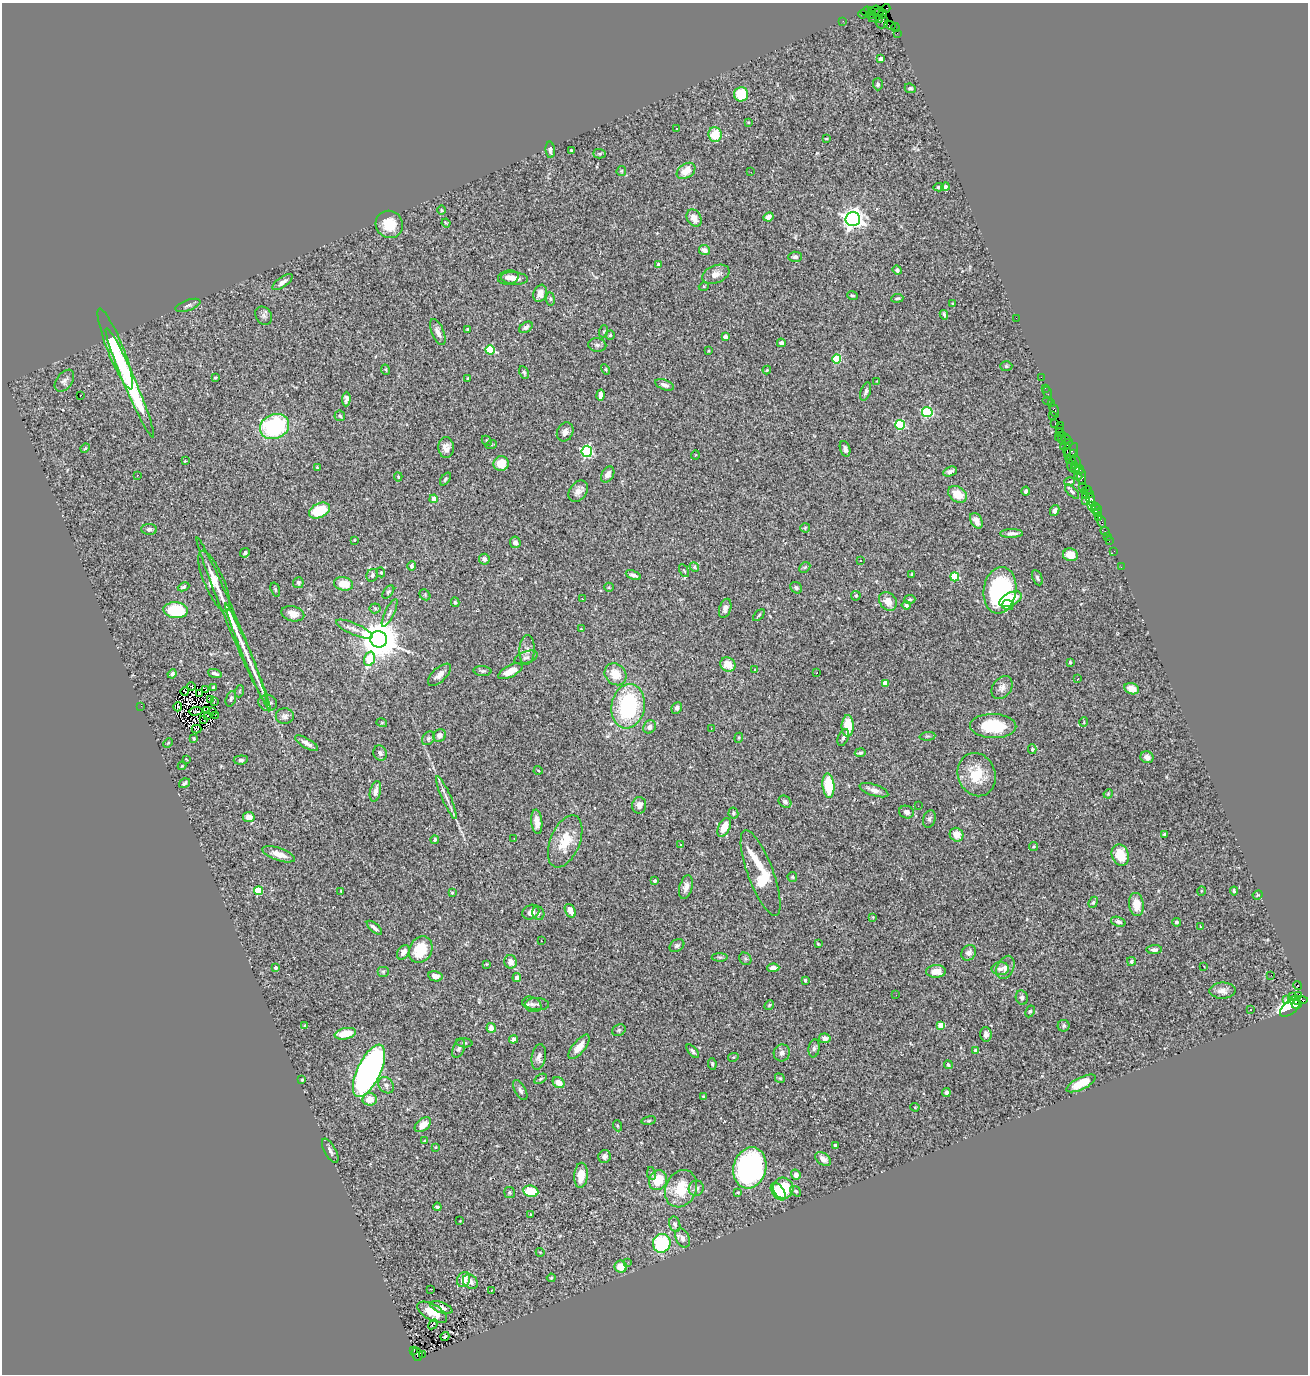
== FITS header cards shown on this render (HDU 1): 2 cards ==
NAXIS1  =                 1306
NAXIS2  =                 1372

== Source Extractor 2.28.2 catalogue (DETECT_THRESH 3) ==
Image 1306 x 1372 px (HDU 1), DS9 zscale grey, 1 PNG px = 1 image px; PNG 1310 x 1376 px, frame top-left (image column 1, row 1372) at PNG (2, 3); each listed source drawn as its Kron ellipse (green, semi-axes under 4 px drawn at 4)
Background 1.38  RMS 0.057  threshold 0.171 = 3 sigma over >= 5 px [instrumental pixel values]
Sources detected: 424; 4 with non-positive FLUX_AUTO (blend fragments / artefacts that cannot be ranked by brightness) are neither listed nor drawn; the other 420 listed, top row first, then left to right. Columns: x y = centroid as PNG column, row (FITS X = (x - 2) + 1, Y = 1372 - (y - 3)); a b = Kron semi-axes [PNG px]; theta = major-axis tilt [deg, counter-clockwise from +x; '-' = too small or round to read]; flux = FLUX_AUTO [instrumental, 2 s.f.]
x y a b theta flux
886 9 4 2 - 60
876 10 4 2 - 130
866 11 5 3 - 200
871 11 3 3 - 66
863 14 4 2 - 97
883 14 4 3 - 130
871 15 4 3 - 170
876 15 9 5 43 450
879 19 4 2 - 170
843 21 2 2 - 21
882 21 7 6 - 430
890 25 6 4 -28 160
895 28 4 2 - 50
897 33 2 2 - 19
880 59 4 4 - 22
878 84 6 5 - 7.6
910 88 6 4 -22 6.6
741 94 7 7 - 110
748 122 3 2 - 3
676 128 3 2 - 4.8
715 135 7 6 - 89
826 139 4 2 - 3.5
550 150 8 4 -86 12
571 150 3 3 - 3.7
599 154 6 4 -1 5.4
621 171 5 4 - 4.6
686 171 10 7 34 53
751 172 2 2 - 47
938 187 5 4 - 6.3
945 187 4 4 - 14
441 210 5 3 - 3.4
769 217 5 4 - 19
694 218 9 7 -60 34
853 219 7 7 - 2500
446 223 4 2 - 3.5
389 224 14 13 - 79
704 250 6 5 - 22
795 257 7 5 2 8.4
658 265 4 3 - 17
897 270 5 4 - 9.4
716 274 14 8 21 29
508 277 10 7 9 20
514 278 13 6 -5 25
283 282 12 5 35 21
704 286 5 3 - 3.4
540 293 9 6 70 27
852 296 5 4 - 5.1
897 298 6 3 5 5.7
550 299 7 3 -82 4.8
953 303 2 2 - 2.8
188 305 13 5 19 12
944 315 5 3 - 7.1
264 316 9 8 - 13
1016 318 2 2 - 71
526 327 7 5 34 12
467 329 3 2 - 4
604 331 6 4 71 4.1
438 332 14 6 -68 21
610 335 4 4 - 6
725 337 4 4 - 20
781 343 4 4 - 11
597 345 9 6 -8 12
115 349 43 8 -68 310
490 350 5 4 - 170
708 351 3 2 - 3
837 359 4 4 - 150
1006 366 6 5 - 7.8
606 369 5 4 - 5.1
386 370 5 3 - 3.5
767 370 4 3 - 4.2
524 373 7 4 -63 6.1
1041 377 2 2 - 23
215 378 3 2 - 3.7
468 378 3 3 - 4
64 381 12 7 54 17
877 381 4 2 - 2.1
130 383 59 6 -67 540
665 385 10 5 -20 16
1045 388 2 2 - 45
866 391 9 5 71 11
1048 393 6 2 -72 66
81 395 2 2 - 5.4
601 395 5 4 - 15
346 399 7 4 87 11
1048 400 5 2 - 210
1051 404 3 2 - 65
1054 411 7 3 -70 180
927 412 5 5 - 300
340 416 5 5 - 6.5
1052 416 2 2 - 31
1055 423 3 2 - 88
900 425 5 5 - 300
1061 425 3 2 - 71
274 426 15 12 21 450
1060 429 2 2 - 30
565 432 10 8 62 18
1059 433 2 2 - 110
1058 437 2 2 - 21
1062 438 6 2 87 61
1066 439 5 3 - 61
487 441 6 4 -45 5.6
1066 444 7 3 37 210
491 445 6 3 19 4.2
85 448 5 4 - 4.1
446 448 10 8 -87 25
845 449 8 5 -71 14
1067 450 6 3 84 180
587 451 5 5 - 460
1071 451 9 5 55 160
1073 454 3 2 - 81
695 455 4 3 - 2.7
1071 460 5 2 - 93
185 461 3 3 - 2.8
1076 461 6 3 -69 250
501 464 7 7 - 72
1074 465 3 3 - 180
1071 466 6 3 -73 360
317 468 4 3 - 4.4
1076 469 5 3 - 140
1079 470 5 3 - 65
950 472 7 4 22 11
137 475 3 2 - 4.7
608 475 9 6 60 24
1078 476 5 3 - 150
398 477 4 4 - 5.2
1082 477 8 3 -87 290
445 479 7 4 53 6.4
1070 482 5 3 - 3.6
1083 486 2 2 - 73
578 491 12 8 54 27
1026 491 4 4 - 7.7
1087 491 5 3 - 160
1072 492 9 4 -46 8.7
1089 493 4 3 - 75
957 494 10 7 -33 65
1085 495 3 2 - 25
434 499 4 4 - 32
1091 500 6 3 -79 190
1085 501 3 3 - 220
1091 505 3 3 - 260
1095 506 3 3 - 160
1096 509 5 3 - 160
319 510 11 7 24 120
1055 510 5 4 - 12
1098 513 3 3 - 75
1099 517 3 2 - 94
976 521 8 5 -59 24
1102 521 6 3 -75 82
805 528 5 4 - 4.5
149 529 8 5 -2 11
1105 531 5 3 - 140
1011 533 11 4 1 17
1107 536 2 2 - 16
354 540 3 3 - 2.6
1109 541 2 2 - 29
515 542 6 5 - 16
1114 551 3 2 - 16
245 553 5 4 - 7.2
1070 555 7 6 - 44
484 559 5 5 - 13
860 560 3 3 - 8.9
412 566 5 4 - 7.6
694 567 5 4 - 5
805 567 6 4 44 5.1
1121 567 2 2 - 20
684 571 7 3 -62 4.4
381 572 5 4 - 4.8
911 574 4 3 - 3.4
372 575 6 5 - 11
633 575 8 4 -21 14
955 577 4 4 - 160
1037 578 8 4 -65 7.1
214 581 33 10 -67 83
298 583 5 5 - 7.4
344 584 9 6 -8 65
184 587 6 4 24 7.7
609 587 5 4 - 4.7
796 588 6 5 - 8.2
275 590 7 4 -71 5.6
1000 590 23 16 81 470
388 592 7 4 52 6.9
425 595 6 4 -48 6.3
856 596 5 5 - 5.3
582 599 3 3 - 4
910 599 5 4 - 5.5
1011 599 12 6 26 79
888 601 10 8 -49 40
455 602 5 3 - 5.1
906 605 4 3 - 7.7
1008 605 6 5 - 31
375 608 5 5 - 5.5
725 608 10 5 71 18
176 610 12 8 -5 220
390 613 15 4 64 14
293 614 11 7 -14 33
759 615 7 3 45 5
232 621 90 5 -67 120
354 629 20 6 -23 26
581 629 3 3 - 4.1
379 639 8 8 - 12000
527 650 15 7 87 24
248 657 58 4 -67 72
526 658 12 6 20 14
369 659 7 5 72 130
1070 662 4 3 - 4.6
728 665 8 6 -33 55
755 670 4 4 - 3.3
482 671 9 5 -5 8.6
510 671 13 6 27 41
215 673 7 3 -19 8.8
817 673 3 3 - 3.9
172 674 4 4 - 10
615 674 12 10 -46 66
439 675 14 7 44 23
1078 679 3 2 - 8.9
885 683 4 4 - 43
192 686 4 3 - 2.6
214 688 4 3 - 7.8
1002 688 12 9 54 23
206 689 3 2 - 1.7
1132 689 7 5 -16 37
185 691 4 2 - 1.4
240 691 6 4 71 4.4
200 693 3 2 - 3.5
210 699 3 2 - 5.3
231 699 8 4 73 8.9
214 701 3 2 - 6.2
268 703 9 8 - 27
141 706 2 2 - 34
628 706 22 16 80 390
178 707 4 2 - 7.7
677 708 6 5 - 11
196 711 7 2 3 2.8
206 711 3 2 - 2.4
213 711 3 2 - 0.5
207 715 2 2 - 6.1
215 715 2 2 - 1.6
285 716 9 8 - 17
204 720 2 2 - 3
1084 722 5 3 - 2.8
382 723 5 3 - 3.8
848 726 11 6 90 96
993 726 23 12 -1 160
650 727 7 6 - 21
711 728 2 2 - 2.2
197 729 5 2 - 1.3
439 735 7 6 - 17
927 736 8 3 5 4.5
843 737 9 5 68 11
194 738 4 3 - 3.9
429 738 7 5 51 8.5
739 738 5 4 - 4.2
168 743 5 3 - 4.1
307 743 13 5 -29 20
1032 749 5 4 - 4.5
380 753 7 6 - 12
860 753 5 4 - 7.2
1147 757 6 6 - 20
186 759 3 2 - 2.5
241 760 7 4 6 8.6
182 766 4 4 - 4.4
538 770 5 3 - 3.2
977 775 22 18 -69 120
184 783 6 3 34 8.8
828 786 12 6 -84 170
874 790 15 5 -19 24
375 791 10 5 77 23
1108 794 5 4 - 3.6
446 797 23 4 -66 27
785 802 7 5 -41 11
639 805 8 7 - 22
918 806 2 2 - 3.2
906 812 7 6 - 13
733 813 5 5 - 5.7
249 817 5 5 - 29
929 819 9 6 72 9.7
537 822 12 5 -84 30
724 827 10 5 64 48
1165 834 4 3 - 5.4
956 835 7 6 - 38
514 838 2 2 - 2.5
435 840 4 4 - 6.1
565 841 27 14 67 99
680 845 3 3 - 3.8
1033 847 4 4 - 5.5
279 854 17 6 -19 40
1120 855 11 8 -69 100
761 873 45 13 -70 210
792 877 5 4 - 4.7
655 881 3 3 - 11
686 887 12 6 75 23
259 891 4 4 - 160
341 891 3 2 - 3.2
1201 891 5 3 - 3
1234 891 4 3 - 6.7
452 893 4 3 - 4.2
1258 895 5 4 - 4.5
1093 902 6 4 67 6
1136 904 12 7 -83 58
570 911 7 5 -63 32
531 912 9 7 27 21
538 913 7 6 - 8
873 917 3 2 - 2.5
1118 922 7 4 -19 11
1176 922 4 4 - 6.1
1201 927 3 2 - 4.3
374 928 9 4 -41 13
541 941 3 2 - 3.3
818 944 3 2 - 3.3
677 946 8 6 32 10
421 950 14 11 63 120
1154 950 7 4 4 12
403 952 8 5 57 21
969 953 8 6 53 17
720 957 8 4 0 6.1
745 959 7 5 -47 7.3
1131 961 4 4 - 8.2
511 962 6 6 - 22
487 964 3 3 - 3
1204 966 3 2 - 5.7
1005 967 12 8 64 29
276 968 3 3 - 8.5
773 968 6 4 1 23
1000 969 8 6 3 14
936 971 10 6 2 41
383 972 6 5 - 6.8
1270 975 2 2 - 4
435 976 7 5 -13 24
517 978 4 4 - 16
805 980 3 3 - 4.5
1298 985 4 3 - 830
1223 991 13 8 1 24
896 995 2 2 - 4.2
1298 996 4 3 - 630
1022 997 7 6 - 11
1292 997 3 2 - 64
1286 999 3 3 - 41
1298 1000 10 4 1 540
532 1004 10 7 -25 17
537 1004 12 6 -2 14
1297 1004 5 3 - 250
769 1005 5 4 - 4.8
1290 1008 12 6 40 1100
1250 1009 3 2 - 3.2
1030 1011 6 4 62 5.4
305 1025 3 3 - 4.1
941 1025 4 4 - 74
1064 1026 6 6 - 9
491 1028 5 4 - 28
619 1030 7 5 28 7.7
345 1034 11 5 12 71
986 1034 7 5 -86 18
825 1038 5 5 - 21
514 1039 4 4 - 14
464 1043 8 4 -5 7.6
579 1047 15 6 51 49
459 1048 9 5 66 13
814 1048 9 5 82 11
693 1051 8 4 -50 8
976 1051 4 4 - 38
782 1053 8 8 - 17
539 1057 13 7 80 21
733 1057 5 4 - 4.3
712 1064 6 4 -83 6.3
948 1065 4 3 - 5.3
369 1071 28 11 64 1700
780 1078 5 4 - 4.7
540 1079 7 4 32 5.7
302 1080 3 2 - 4.4
559 1083 6 5 - 38
1081 1083 16 6 26 64
386 1085 9 7 -53 17
520 1090 11 5 -61 12
946 1093 4 4 - 9
703 1096 4 4 - 3.4
370 1099 7 6 - 54
915 1107 4 4 - 4.2
649 1121 7 4 9 5
423 1125 9 6 38 35
618 1126 5 3 - 3.9
425 1141 3 2 - 3.6
835 1145 3 3 - 8.3
436 1147 4 3 - 3
330 1151 13 5 -61 16
604 1157 6 6 - 13
823 1159 9 5 -37 23
750 1168 21 16 75 910
651 1173 6 4 -80 6.1
581 1175 12 6 85 50
796 1175 5 4 - 20
658 1180 10 9 - 96
696 1188 8 7 - 17
783 1188 11 10 - 130
681 1189 19 15 65 130
531 1191 8 5 -10 95
796 1191 6 4 -39 5.8
738 1192 4 3 - 4.3
778 1192 10 6 -55 88
509 1193 5 5 - 5.8
437 1207 4 3 - 6.6
530 1214 3 3 - 6.5
460 1221 3 3 - 2.3
675 1224 8 5 -75 15
683 1238 10 6 -63 18
662 1243 9 8 - 280
540 1252 4 3 - 3.3
628 1262 4 3 - 3.9
621 1267 6 6 - 49
551 1278 4 4 - 3.6
464 1279 8 6 60 46
470 1282 8 6 -42 16
430 1289 2 2 - 3.9
492 1291 3 2 - 2.5
441 1307 11 5 -20 20
432 1312 17 8 -29 64
433 1324 5 3 - 81
445 1337 4 3 - 1.3
414 1350 3 2 - 54
417 1354 7 5 -71 430
422 1355 4 2 - 300
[4 non-positive-flux detections neither listed nor drawn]